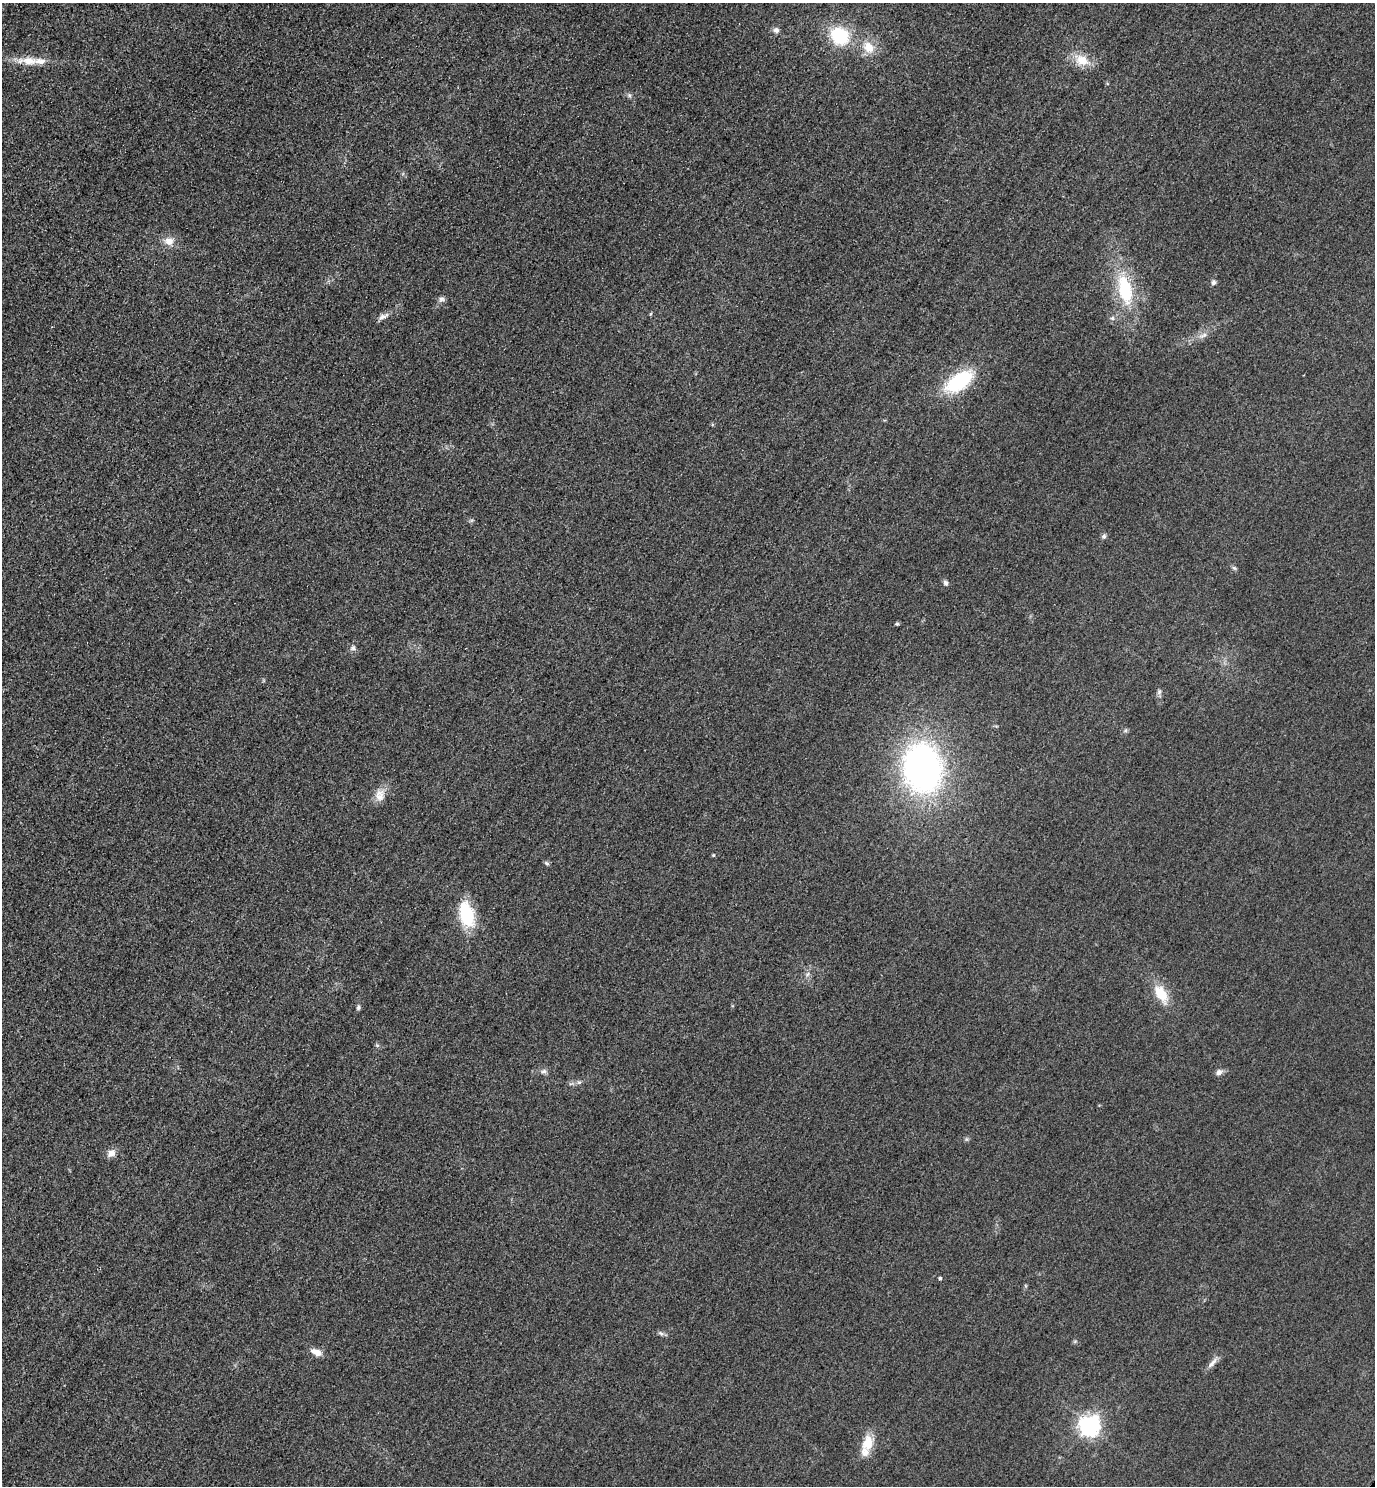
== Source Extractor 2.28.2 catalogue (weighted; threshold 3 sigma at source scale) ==
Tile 11 of 4 x 4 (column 3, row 3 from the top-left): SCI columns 3070-4442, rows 1514-2997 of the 5996 x 5993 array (HDU 1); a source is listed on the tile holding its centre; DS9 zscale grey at full resolution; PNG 1377 x 1488 px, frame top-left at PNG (2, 3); no overlay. Shown black and unused: <1% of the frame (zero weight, under 3 of 4 exposures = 3% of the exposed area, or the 3 px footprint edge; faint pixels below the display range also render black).
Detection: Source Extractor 2.28.2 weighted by HDU 2 'WHT'; one run over the whole footprint, this tile lists its part. Background 0.0498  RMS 0.017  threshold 0.0754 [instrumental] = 3 sigma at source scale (4.5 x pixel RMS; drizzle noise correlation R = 1.50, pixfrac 1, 0.05/0.05 arcsec/px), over >= 5 px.
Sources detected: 41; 2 inside a brighter listed object's ellipse — not listed separately; the other 39 listed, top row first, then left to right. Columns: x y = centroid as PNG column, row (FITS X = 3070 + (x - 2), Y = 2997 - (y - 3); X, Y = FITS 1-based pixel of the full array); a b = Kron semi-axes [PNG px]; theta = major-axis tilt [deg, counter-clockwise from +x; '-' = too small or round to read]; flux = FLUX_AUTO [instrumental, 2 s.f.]
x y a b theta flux
776 30 7 7 - 6.2
840 36 19 16 -35 92
869 47 16 13 -58 26
1082 60 16 12 -22 31
29 61 33 10 -2 30
629 95 6 5 - 3.2
169 241 12 10 -11 15
1213 282 6 6 - 4.6
1125 290 30 14 -79 95
441 299 9 7 32 5.3
383 316 16 6 23 8.6
1112 318 6 5 - 3.4
1203 335 12 5 24 6.8
959 381 34 16 36 110
1104 536 7 6 - 3.8
1234 568 7 5 -42 3
946 583 7 5 -58 4.4
897 624 5 4 - 2.3
353 648 8 6 34 4.6
1159 692 7 5 70 3.9
923 768 38 29 -81 640
380 795 17 13 82 17
713 855 4 4 - 1.7
547 863 7 5 -23 3.1
467 914 27 14 -76 85
808 974 7 4 70 3.5
1161 994 21 11 -57 40
358 1007 7 5 89 3.3
377 1045 6 4 -43 2.6
544 1071 8 6 14 4.9
1219 1072 9 7 33 6.6
579 1082 6 5 - 3.2
111 1153 10 8 34 12
940 1278 4 4 - 2.8
661 1333 8 5 -20 4.1
316 1352 14 7 -22 13
1212 1363 18 6 47 9.3
1089 1425 7 7 - 970
868 1443 20 13 75 32